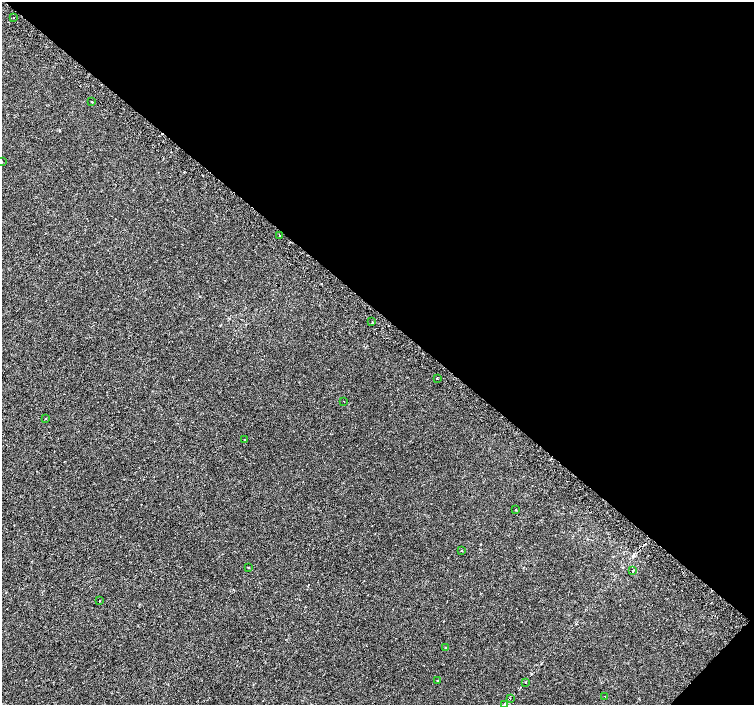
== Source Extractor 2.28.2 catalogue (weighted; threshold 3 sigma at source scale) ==
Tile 8 of 4 x 4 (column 4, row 2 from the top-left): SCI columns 4544-6046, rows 3080-4485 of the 6074 x 6092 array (HDU 1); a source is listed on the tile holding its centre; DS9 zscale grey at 2 x 2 block average (1 PNG px = mean of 2 x 2 image px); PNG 756 x 707 px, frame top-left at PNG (2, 2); each listed source drawn as its Kron ellipse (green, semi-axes under 4 px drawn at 4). Shown black and unused: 45% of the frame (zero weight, under 2 of 3 exposures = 2% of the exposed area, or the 3 px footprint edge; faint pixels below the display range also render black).
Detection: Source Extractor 2.28.2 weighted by HDU 2 'WHT'; one run over the whole footprint, this tile lists its part. Background -1.84e-04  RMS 0.0035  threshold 0.0158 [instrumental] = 3 sigma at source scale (4.5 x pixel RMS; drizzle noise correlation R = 1.50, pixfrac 1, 0.0396/0.0396 arcsec/px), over >= 5 px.
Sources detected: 22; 2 cosmic-ray / hot-pixel residue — neither listed nor drawn; the other 20 listed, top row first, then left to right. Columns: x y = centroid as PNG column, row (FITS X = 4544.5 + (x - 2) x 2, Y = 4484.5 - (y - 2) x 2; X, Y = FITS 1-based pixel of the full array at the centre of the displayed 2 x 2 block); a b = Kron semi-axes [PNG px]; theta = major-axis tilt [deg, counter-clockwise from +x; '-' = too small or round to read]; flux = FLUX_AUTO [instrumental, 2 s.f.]
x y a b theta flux
14 17 2 2 - 1.6
92 102 2 2 - 18
2 162 2 2 - 0.39
280 235 2 2 - 1.9
372 322 2 2 - 0.96
437 378 2 2 - 1.4
344 401 2 2 - 0.37
45 418 2 2 - 0.41
244 440 2 2 - 0.42
516 510 2 2 - 0.69
461 550 2 2 - 0.79
248 568 2 2 - 1.2
633 571 2 2 - 2.8
99 601 2 2 - 0.39
445 648 2 2 - 0.34
437 681 2 2 - 1.6
525 682 2 2 - 0.59
605 696 2 2 - 0.36
510 698 2 2 - 0.4
504 704 3 2 - 0.67
Isophote crosses this tile's border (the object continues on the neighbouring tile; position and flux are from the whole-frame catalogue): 2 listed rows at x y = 2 162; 504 704
Diffuse or blended objects may show on this block-average render without a row.